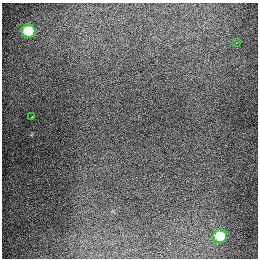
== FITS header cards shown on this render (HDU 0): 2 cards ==
NAXIS1  =                  256
NAXIS2  =                  256

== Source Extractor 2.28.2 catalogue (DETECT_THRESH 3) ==
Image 256 x 256 px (HDU 0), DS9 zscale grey, 1 PNG px = 1 image px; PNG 260 x 260 px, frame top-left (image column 1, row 256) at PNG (2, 3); each listed source drawn as its Kron ellipse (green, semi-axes under 4 px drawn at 4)
Background 1290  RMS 26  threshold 79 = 3 sigma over >= 5 px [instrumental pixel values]
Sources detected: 4; all 4 listed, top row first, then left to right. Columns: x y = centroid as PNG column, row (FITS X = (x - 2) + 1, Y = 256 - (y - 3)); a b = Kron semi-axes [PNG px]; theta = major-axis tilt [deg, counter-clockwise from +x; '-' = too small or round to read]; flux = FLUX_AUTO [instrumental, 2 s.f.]
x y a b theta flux
28 31 7 6 - 62000
236 43 2 2 - 1200
32 117 3 3 - 25000
220 236 7 7 - 48000